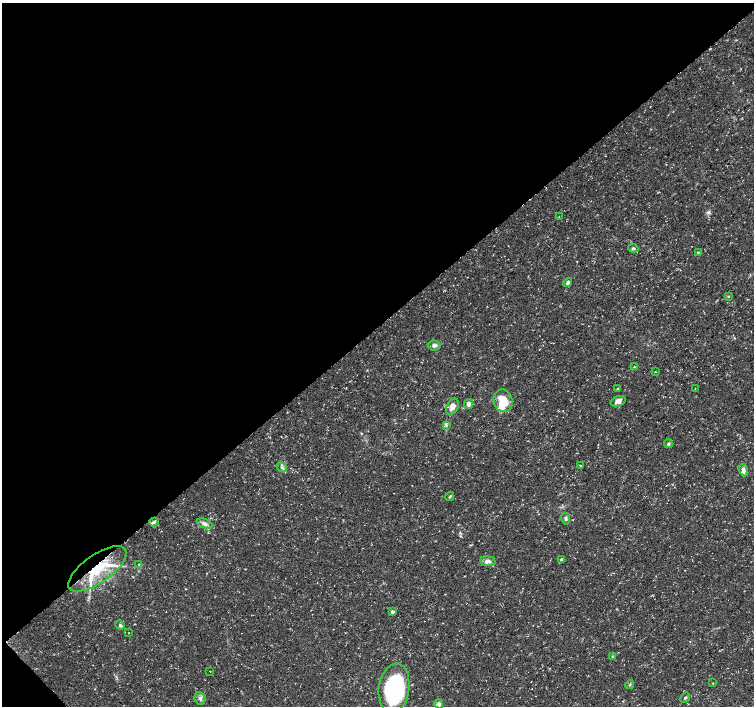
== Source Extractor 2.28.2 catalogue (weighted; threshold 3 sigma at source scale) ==
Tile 5 of 4 x 4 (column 1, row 2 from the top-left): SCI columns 4-1507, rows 3026-4432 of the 6018 x 5987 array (HDU 1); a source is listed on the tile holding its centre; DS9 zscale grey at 2 x 2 block average (1 PNG px = mean of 2 x 2 image px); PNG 756 x 708 px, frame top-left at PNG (2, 3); each listed source drawn as its Kron ellipse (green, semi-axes under 4 px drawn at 4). Shown black and unused: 47% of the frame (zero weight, under 3 of 5 exposures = <1% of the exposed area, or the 3 px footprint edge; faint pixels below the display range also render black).
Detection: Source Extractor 2.28.2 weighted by HDU 2 'WHT'; one run over the whole footprint, this tile lists its part. Background 0.0226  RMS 0.0035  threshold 0.0157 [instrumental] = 3 sigma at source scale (4.5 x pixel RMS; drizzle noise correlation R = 1.50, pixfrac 1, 0.0396/0.0396 arcsec/px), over >= 5 px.
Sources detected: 40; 1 inside a brighter object's white glare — neither listed nor drawn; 1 inside a brighter listed object's ellipse — not listed separately; the other 38 listed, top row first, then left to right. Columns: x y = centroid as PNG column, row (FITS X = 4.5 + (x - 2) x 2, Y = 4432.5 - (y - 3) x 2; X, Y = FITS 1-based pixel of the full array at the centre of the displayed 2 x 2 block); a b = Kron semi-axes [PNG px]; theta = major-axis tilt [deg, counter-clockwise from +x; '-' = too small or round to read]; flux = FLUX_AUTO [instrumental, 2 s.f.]
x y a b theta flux
559 216 2 2 - 0.26
633 248 5 4 - 1.4
698 252 4 2 - 0.74
568 283 5 3 - 2.1
728 296 3 3 - 0.7
434 345 6 5 - 2.6
634 367 3 2 - 0.66
655 372 3 2 - 0.48
695 388 2 2 - 0.28
618 389 3 3 - 1.1
503 401 11 9 -75 18
618 401 8 5 20 4
468 404 5 4 - 2.4
452 407 8 6 60 5.3
446 425 3 2 - 0.8
668 444 4 4 - 1.4
580 465 3 2 - 0.47
282 467 6 4 -34 2
743 470 6 4 -71 3.2
450 496 4 3 - 0.93
566 519 6 4 -80 1.5
154 522 4 4 - 1.6
204 523 8 4 -22 3.1
561 560 2 2 - 3.3
488 561 8 5 -5 3.3
139 564 4 3 - 0.78
97 569 34 14 35 50
392 612 2 2 - 2.8
120 625 5 4 - 1.6
129 632 2 2 - 0.27
612 657 3 2 - 0.59
210 671 2 2 - 0.29
712 683 2 2 - 0.46
630 685 4 2 - 0.83
394 688 25 15 82 110
200 698 6 5 - 2.4
685 698 5 3 - 1.2
439 704 5 4 - 2.3
Overlapping masked pixels (flux is a lower limit): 1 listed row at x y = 97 569
Diffuse or blended objects may show on this block-average render without a row.